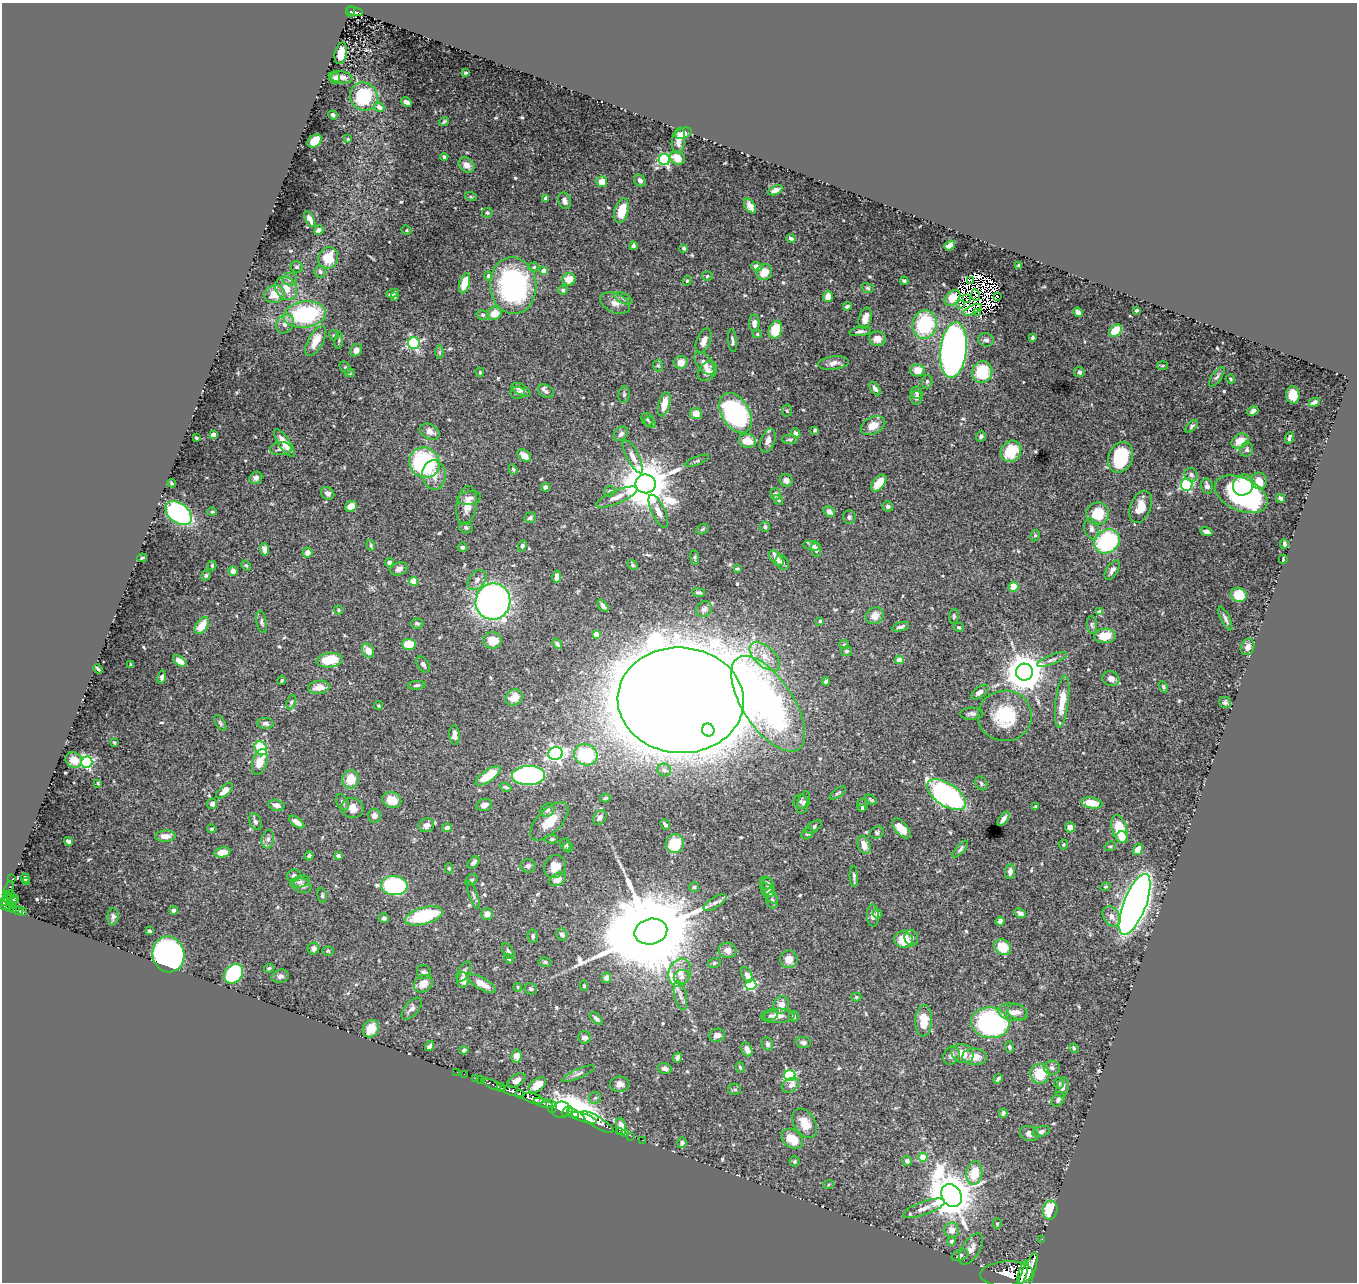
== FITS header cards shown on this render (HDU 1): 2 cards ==
NAXIS1  =                 1355
NAXIS2  =                 1280

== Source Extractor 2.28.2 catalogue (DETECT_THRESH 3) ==
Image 1355 x 1280 px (HDU 1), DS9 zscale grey, 1 PNG px = 1 image px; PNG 1359 x 1284 px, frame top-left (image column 1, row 1280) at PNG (2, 3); each listed source drawn as its Kron ellipse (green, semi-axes under 4 px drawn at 4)
Background 0.686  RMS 0.016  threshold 0.0492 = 3 sigma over >= 5 px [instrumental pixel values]
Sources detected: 609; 14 with non-positive FLUX_AUTO (blend fragments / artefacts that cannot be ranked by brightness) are neither listed nor drawn; of the other 595, the 500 brightest by FLUX_AUTO listed and drawn (95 fainter detections omitted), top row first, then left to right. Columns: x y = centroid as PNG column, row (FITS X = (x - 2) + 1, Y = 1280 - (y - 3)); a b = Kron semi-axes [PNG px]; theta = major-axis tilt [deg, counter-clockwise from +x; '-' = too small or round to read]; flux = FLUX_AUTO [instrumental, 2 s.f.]
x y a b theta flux
350 11 5 4 - 130
355 12 8 3 -14 150
341 53 11 6 79 14
466 73 3 2 - 1.4
341 77 12 6 -8 7.5
335 78 6 5 - 4.1
364 97 14 13 - 66
407 102 5 3 - 4.7
379 107 5 4 - 4.9
333 115 5 3 - 2.4
444 122 5 3 - 1.6
683 133 9 5 19 7.9
348 139 4 4 - 1.4
678 140 13 6 82 8.6
315 141 8 5 42 20
444 157 4 3 - 2.1
677 158 8 6 -30 15
664 160 6 5 - 160
467 165 8 7 - 7.9
640 180 6 5 - 4.4
602 182 5 5 - 15
775 190 7 4 27 4.6
471 197 6 4 -19 1.4
546 198 4 3 - 6.6
564 201 8 6 -73 5.1
750 206 8 5 -56 6.5
622 211 12 7 75 28
487 213 5 5 - 2
310 219 9 4 -63 5.6
319 230 5 4 - 2.8
407 230 5 4 - 1.5
791 239 4 3 - 3.7
950 245 6 4 36 7.4
633 246 4 3 - 2.7
684 248 4 3 - 2.4
328 258 11 9 69 28
1019 265 4 3 - 2.1
297 267 6 5 - 2.2
534 267 5 4 - 1.7
757 267 6 4 -22 7
544 271 4 4 - 12
320 272 6 6 - 2.7
764 272 8 7 - 15
488 276 4 4 - 4.1
707 276 5 4 - 1.6
290 279 7 6 - 3.5
569 279 6 6 - 15
971 280 3 3 - 1.5
687 281 5 4 - 1.6
904 281 4 3 - 2.4
464 283 10 5 73 20
513 285 28 23 -86 220
286 288 12 10 -53 14
868 288 6 4 -17 1.8
563 290 4 4 - 1.9
393 293 6 4 25 3.8
274 294 10 8 19 17
976 295 6 2 -72 2.2
828 296 5 4 - 12
394 297 3 3 - 1.4
997 297 3 2 - 2.8
623 298 9 5 -26 2.9
952 298 9 6 45 16
967 299 3 2 - 1.9
615 303 15 9 -22 7.4
960 304 3 2 - 3.3
847 306 4 3 - 2.4
973 310 10 4 25 1.7
1137 310 3 3 - 1.4
978 312 4 2 - 2.1
1078 312 5 4 - 4.1
495 313 7 6 - 15
305 315 21 13 8 110
483 315 6 4 -14 2
865 318 11 6 75 11
754 323 8 5 -90 6.3
285 324 10 8 51 6
925 324 14 12 77 84
775 330 9 6 72 33
860 331 11 4 8 3.8
1116 331 7 5 45 35
757 334 4 4 - 1.5
334 335 5 5 - 1.4
1032 338 4 3 - 1.8
877 339 8 7 - 11
986 340 8 6 -13 3.4
316 341 17 7 61 17
339 341 8 3 85 1.6
703 341 13 6 69 8.7
732 341 11 4 -84 2.7
414 343 6 6 - 160
356 350 6 5 - 5.1
954 350 28 13 83 850
439 352 6 4 89 1.7
681 362 7 6 - 12
704 363 13 7 -53 9.1
833 363 15 6 7 7.3
658 366 6 5 - 1.7
1162 366 5 3 - 1.4
345 368 6 4 -49 2.1
917 370 7 6 - 14
707 371 11 8 46 7.3
480 372 5 3 - 1.5
982 372 11 10 - 47
1079 372 5 5 - 2.9
350 373 5 4 - 1.6
1217 377 11 5 54 2.5
1230 379 5 3 - 1.3
927 381 7 5 88 2.5
875 388 7 4 -57 4
521 390 10 5 -30 4.4
546 391 8 6 -29 4.1
518 393 7 6 - 3.8
917 393 6 5 - 2.7
624 395 8 5 83 2.5
1293 395 9 7 -87 16
916 398 7 6 - 5.4
1314 402 6 4 24 4.8
664 404 12 5 76 17
787 410 6 5 - 1.6
1253 411 5 4 - 3.8
736 413 22 14 -59 190
696 414 6 5 - 13
647 419 7 5 -52 2.1
650 422 6 4 -42 2
873 426 13 8 26 13
1192 426 8 4 46 2.1
815 430 3 3 - 1.6
430 432 10 7 -28 8
796 433 5 4 - 3.2
621 434 8 6 45 4.1
213 435 4 4 - 13
981 436 5 5 - 2.6
196 438 3 3 - 1.6
1289 438 6 3 74 2.3
790 439 8 4 -3 2.1
768 440 12 7 70 7
747 441 8 7 - 20
1240 441 9 6 34 14
284 443 16 5 -55 18
281 449 10 6 4 4.2
1247 450 7 6 - 2.9
1011 451 11 9 51 38
524 456 8 5 -39 9.3
633 457 18 6 -63 7.7
1121 457 16 12 67 67
697 461 13 3 22 2.7
425 463 16 14 -44 130
513 469 5 4 - 1.7
434 475 15 11 -87 14
1191 475 7 6 - 4.1
256 478 7 5 39 5.2
786 480 6 6 - 5.1
1259 481 8 8 - 16
172 483 4 3 - 1.4
879 483 10 5 50 23
646 484 10 9 - 6100
1187 485 6 5 - 150
1243 485 11 9 51 24
1207 486 8 5 -79 5.7
546 487 4 4 - 5.1
610 491 6 5 - 2.2
328 493 7 6 - 4.6
775 494 6 5 - 2.7
1241 494 28 16 -25 210
617 497 22 6 23 10
469 498 12 7 8 6
1280 498 5 3 - 2.7
778 500 5 4 - 1.5
467 505 19 10 82 14
351 506 6 5 - 10
888 506 5 5 - 2.8
1140 507 17 10 69 16
658 511 18 6 -65 7.9
829 511 6 4 -39 5
212 512 4 4 - 1.3
179 513 15 9 -39 160
1098 514 12 11 - 37
849 517 7 6 - 2.8
530 518 6 5 - 2.8
765 527 5 5 - 2.5
466 528 7 5 -15 2.3
702 529 6 5 - 1.8
1091 529 10 7 -79 4.7
1206 532 6 4 -22 4.9
1035 535 6 4 61 1.7
1107 541 13 11 35 110
1284 544 5 3 - 2.9
371 545 5 3 - 1.6
522 546 6 4 63 2.2
812 546 8 4 -9 3.7
462 547 5 4 - 2.3
264 549 6 4 -84 5.8
816 550 7 5 -75 3.3
307 552 5 5 - 7.2
695 557 7 4 -82 1.5
142 558 5 2 - 1.7
776 558 9 5 -48 8.2
1283 559 4 2 - 1.5
389 562 4 4 - 3.4
782 562 7 6 - 4.2
212 565 5 3 - 1.4
246 565 5 4 - 1.5
632 565 6 4 -43 1.8
737 568 4 3 - 1.4
399 569 9 6 20 5.3
1112 570 11 5 56 4.9
233 571 5 4 - 7
206 575 5 4 - 2.1
557 577 6 4 80 4.4
477 580 11 7 50 6.4
414 581 4 4 - 21
1013 587 5 5 - 20
699 593 6 4 -9 2.5
1239 595 8 7 - 24
493 602 18 17 - 460
603 606 7 4 -52 3.2
704 609 8 7 - 4.3
339 610 4 3 - 1.5
1100 612 4 4 - 9.5
875 616 9 8 - 11
954 616 7 5 81 2.2
1225 618 13 4 -64 3.5
820 621 4 3 - 2.4
262 622 11 5 -81 2.8
417 623 6 5 - 2.2
1092 625 9 5 -83 2.2
202 626 9 5 55 18
901 627 9 4 17 3.5
959 627 5 4 - 1.7
596 634 4 4 - 11
1105 636 11 7 3 22
493 640 9 8 - 20
409 644 7 5 -6 19
557 644 6 4 -53 2.3
844 645 5 4 - 2.3
1248 647 8 6 69 6
368 651 7 5 -60 13
846 651 5 5 - 2.1
765 656 18 10 -42 17
330 660 13 7 6 42
899 660 4 4 - 11
1052 660 16 4 21 4.4
180 661 7 4 -36 11
423 664 9 5 -54 3.1
131 665 3 3 - 1.6
98 669 5 3 - 2.2
1024 672 8 8 - 3200
162 677 7 4 77 2.8
1111 679 9 7 -25 6.2
281 680 5 3 - 1.4
826 681 4 3 - 2.6
417 685 9 4 4 2.3
319 687 11 6 8 11
1163 687 6 4 -59 2
980 692 10 5 37 5.9
514 697 9 7 35 14
681 700 63 53 -3 11000
291 702 7 4 69 2.1
1062 702 26 6 83 20
1225 702 6 5 - 2.2
768 704 55 25 -57 500
378 706 4 4 - 1.5
972 714 12 6 2 3.9
1005 716 27 25 2 58
220 723 9 4 -59 2.2
266 723 8 5 -3 4.4
708 730 6 6 - 780
454 735 10 5 -86 6.7
114 742 3 3 - 1.4
261 748 7 6 - 54
556 754 7 6 - 360
586 755 12 10 -20 70
74 760 8 7 - 13
87 762 6 5 - 150
260 762 13 7 73 17
664 770 7 6 - 3.1
528 775 16 9 2 200
488 776 15 5 35 31
351 779 9 8 - 22
98 783 3 3 - 1.6
981 783 7 5 -60 2.3
506 787 6 3 -18 1.8
224 791 10 5 41 9.3
838 793 9 3 38 1.7
947 795 22 11 -33 280
605 798 5 3 - 1.8
392 800 10 7 -23 15
871 800 7 3 -35 1.7
801 801 7 7 - 2.6
342 802 9 5 -58 3
804 802 12 5 72 3.3
1092 803 10 5 -9 16
212 804 5 5 - 4.2
276 805 8 5 -13 6.3
484 805 8 6 16 5
862 805 6 5 - 2.8
1036 806 3 3 - 2.3
352 808 11 10 - 11
862 808 4 3 - 1.5
547 810 7 6 - 3.6
374 816 7 6 - 5.6
600 817 8 6 57 4.5
1004 819 8 3 53 4.7
549 821 24 12 46 23
255 822 8 6 -63 3.2
297 822 9 4 -36 8.2
665 824 6 3 -48 2.9
426 825 8 7 - 5.9
814 827 9 5 34 2.9
1070 827 5 5 - 6.3
447 828 5 4 - 3.8
901 828 12 6 -48 12
212 829 5 4 - 1.6
1119 829 14 7 -74 36
877 832 7 6 - 2.4
808 833 6 5 - 2
165 836 10 5 4 9.6
1122 837 6 5 - 6.8
268 839 9 6 80 3.9
552 839 6 4 1 1.7
68 841 5 3 - 2.2
675 843 9 9 - 42
1063 844 5 4 - 1.6
566 845 6 5 - 2.2
864 845 9 6 -68 9.2
1110 846 6 4 19 1.4
568 847 5 5 - 1.7
960 849 10 4 48 2.7
1138 849 6 4 60 9.9
222 852 8 5 9 12
309 856 4 4 - 2.6
338 856 4 3 - 4.9
474 862 7 4 45 3.4
528 866 7 7 - 3.1
555 867 12 10 60 12
449 868 5 4 - 1.4
1010 871 8 5 83 4.7
294 876 7 6 - 3
854 876 10 3 -88 3.1
25 878 5 3 - 2
12 879 2 2 - 8.6
558 879 9 6 30 9.4
471 880 7 5 42 1.7
26 882 3 3 - 1.4
300 882 10 6 17 3.7
766 883 7 6 - 2.9
302 886 9 7 -20 5.9
394 886 13 9 -2 140
694 887 5 5 - 1.6
769 887 10 6 -76 3.2
1105 887 5 4 - 1.5
9 888 8 3 65 66
769 893 12 5 -52 4.1
6 895 3 3 - 42
10 895 5 3 - 120
322 895 7 4 -81 2
473 895 14 3 -70 2.4
15 898 2 2 - 10
8 899 6 4 -60 87
772 900 8 5 -78 3.5
13 901 2 2 - 13
4 902 4 3 - 310
715 903 13 5 32 4.6
1135 904 32 11 68 1600
5 905 5 3 - 340
13 906 4 3 - 120
9 907 3 3 - 36
13 910 3 3 - 120
174 910 4 4 - 3.8
18 911 5 3 - 210
22 912 4 3 - 160
1020 913 6 4 -27 4.8
487 914 6 5 - 9
877 914 5 4 - 3.2
424 916 19 8 16 70
873 916 11 6 -87 5.9
1111 916 11 8 -56 7.2
113 917 9 5 88 3.4
384 918 5 5 - 2.9
1000 921 4 4 - 4.6
149 931 3 3 - 1.8
651 931 16 12 13 29000
562 935 6 5 - 4.2
533 936 7 5 -83 2.3
911 938 8 6 -77 3.6
904 940 9 8 - 27
1003 947 9 7 -37 26
313 949 6 5 - 4.1
728 950 9 7 -11 7.9
328 951 6 5 - 1.5
508 951 9 5 -59 2.6
168 954 18 16 -79 340
509 959 5 4 - 2
789 959 9 8 - 12
545 962 6 4 -10 2.2
714 963 6 5 - 2.1
269 968 5 4 - 2.2
424 972 7 6 - 3.3
464 972 11 5 61 3.4
680 972 14 11 68 13
234 974 11 8 48 100
747 975 8 5 -67 6.2
280 976 9 6 13 4.2
681 977 8 7 - 4.1
606 978 5 5 - 6.4
463 980 8 6 88 9.8
423 984 10 8 37 13
482 984 16 6 -30 14
751 985 5 5 - 110
584 986 5 4 - 1.6
518 987 4 3 - 1.4
531 989 6 5 - 2.3
680 996 15 6 -77 5
856 997 5 4 - 1.5
781 1005 9 7 59 11
412 1009 13 7 50 5.8
1013 1012 15 8 -9 9.2
1017 1012 10 7 -23 4.9
771 1016 7 4 19 2.3
778 1016 17 7 2 8.2
794 1016 5 5 - 2.8
596 1019 8 4 -44 3.7
924 1021 16 8 88 23
990 1023 19 15 -7 230
371 1029 9 7 54 16
717 1035 8 6 20 6.5
584 1037 7 6 - 4.9
803 1043 7 5 -8 3.2
767 1044 7 5 -64 3.4
429 1046 5 4 - 3
1009 1047 5 4 - 2.1
1074 1048 5 4 - 1.6
747 1049 7 5 -65 6.1
464 1050 4 4 - 3
963 1053 11 9 -23 16
951 1055 9 7 61 5.2
516 1056 6 5 - 9
678 1057 5 4 - 4
975 1057 12 8 -3 13
740 1067 6 4 -71 1.7
1052 1068 8 7 - 3.8
665 1069 7 5 -15 5
457 1072 2 2 - 4.5
464 1074 2 2 - 9.2
578 1074 18 4 24 4.6
1040 1074 10 9 - 29
790 1076 5 5 - 150
475 1078 2 2 - 13
998 1079 5 3 - 2
480 1080 3 2 - 8.2
517 1080 10 5 33 7.2
1059 1083 5 5 - 1.5
620 1084 10 7 6 6.2
493 1085 13 3 -23 300
537 1085 10 6 37 13
790 1085 9 6 30 6.1
1063 1087 10 6 77 4.4
501 1088 4 3 - 250
735 1089 6 5 - 2.4
512 1091 13 4 -15 1800
520 1094 4 3 - 590
533 1098 11 5 -16 2600
595 1098 6 6 - 2.4
1058 1099 8 5 58 3.8
543 1103 10 3 -17 630
551 1106 7 5 -62 530
561 1110 9 8 - 690
567 1111 6 3 42 180
573 1113 6 4 -26 460
1003 1113 4 4 - 2.8
584 1118 13 4 -20 2500
597 1122 18 5 -32 2000
805 1123 16 10 -58 17
621 1126 9 5 -81 10
619 1131 2 2 - 22
1041 1131 8 5 18 3.8
625 1133 3 2 - 25
1029 1134 9 7 -19 5.7
631 1136 2 2 - 12
792 1139 12 8 -35 19
642 1140 2 2 - 15
682 1143 5 4 - 2.8
923 1157 4 4 - 33
794 1161 5 5 - 2.3
907 1161 5 5 - 3.9
974 1173 12 8 79 31
828 1185 5 4 - 1.6
951 1196 12 9 -57 5000
924 1208 22 6 20 10
1050 1210 9 7 79 43
997 1224 5 4 - 1.4
952 1230 8 7 - 8.9
1042 1239 2 2 - 5.9
951 1241 4 4 - 3.9
971 1249 17 9 57 9.1
960 1255 8 5 22 2.4
1023 1272 13 4 74 2200
1007 1274 26 12 3 5400
1027 1275 24 6 69 5200
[95 fainter detections neither listed nor drawn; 14 non-positive-flux detections neither listed nor drawn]